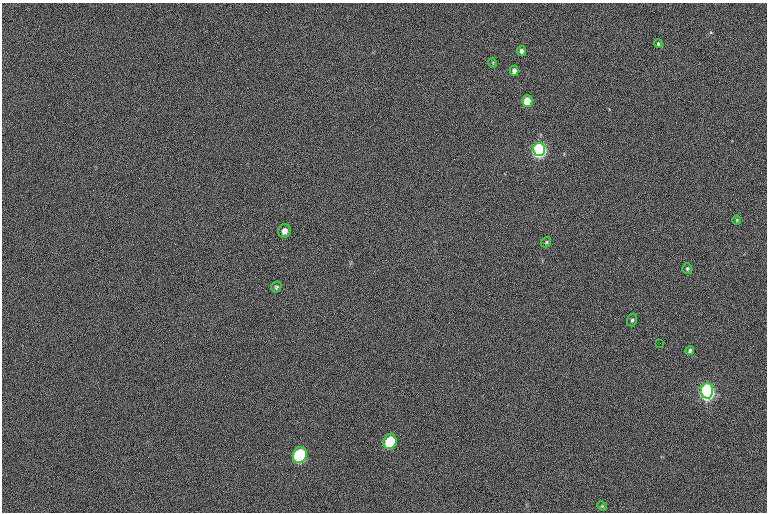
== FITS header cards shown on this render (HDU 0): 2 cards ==
NAXIS1  =                 765  / length of data axis 1
NAXIS2  =                 510  / length of data axis 2

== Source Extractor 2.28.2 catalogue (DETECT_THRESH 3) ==
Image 765 x 510 px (HDU 0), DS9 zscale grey, 1 PNG px = 1 image px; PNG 769 x 514 px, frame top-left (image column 1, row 510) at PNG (2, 3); each listed source drawn as its Kron ellipse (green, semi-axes under 4 px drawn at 4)
Background -68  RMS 13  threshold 39.6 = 3 sigma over >= 5 px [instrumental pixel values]
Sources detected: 18; all 18 listed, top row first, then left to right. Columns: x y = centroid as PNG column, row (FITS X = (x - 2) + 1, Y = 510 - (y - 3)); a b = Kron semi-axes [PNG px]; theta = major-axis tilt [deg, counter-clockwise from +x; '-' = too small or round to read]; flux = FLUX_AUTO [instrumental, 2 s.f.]
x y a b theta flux
658 44 4 4 - 1400
522 51 5 4 - 2400
493 63 5 3 - 760
514 71 5 4 - 4000
527 101 5 5 - 31000
539 149 6 6 - 300000
737 220 4 4 - 910
284 231 7 6 - 5600
546 242 5 4 - 1200
687 268 5 5 - 1200
276 287 5 5 - 1500
632 320 6 5 - 1600
660 343 2 2 - 360
690 350 4 3 - 1400
707 391 7 6 - 340000
390 442 7 6 - 64000
300 455 8 7 - 120000
602 506 5 4 - 900